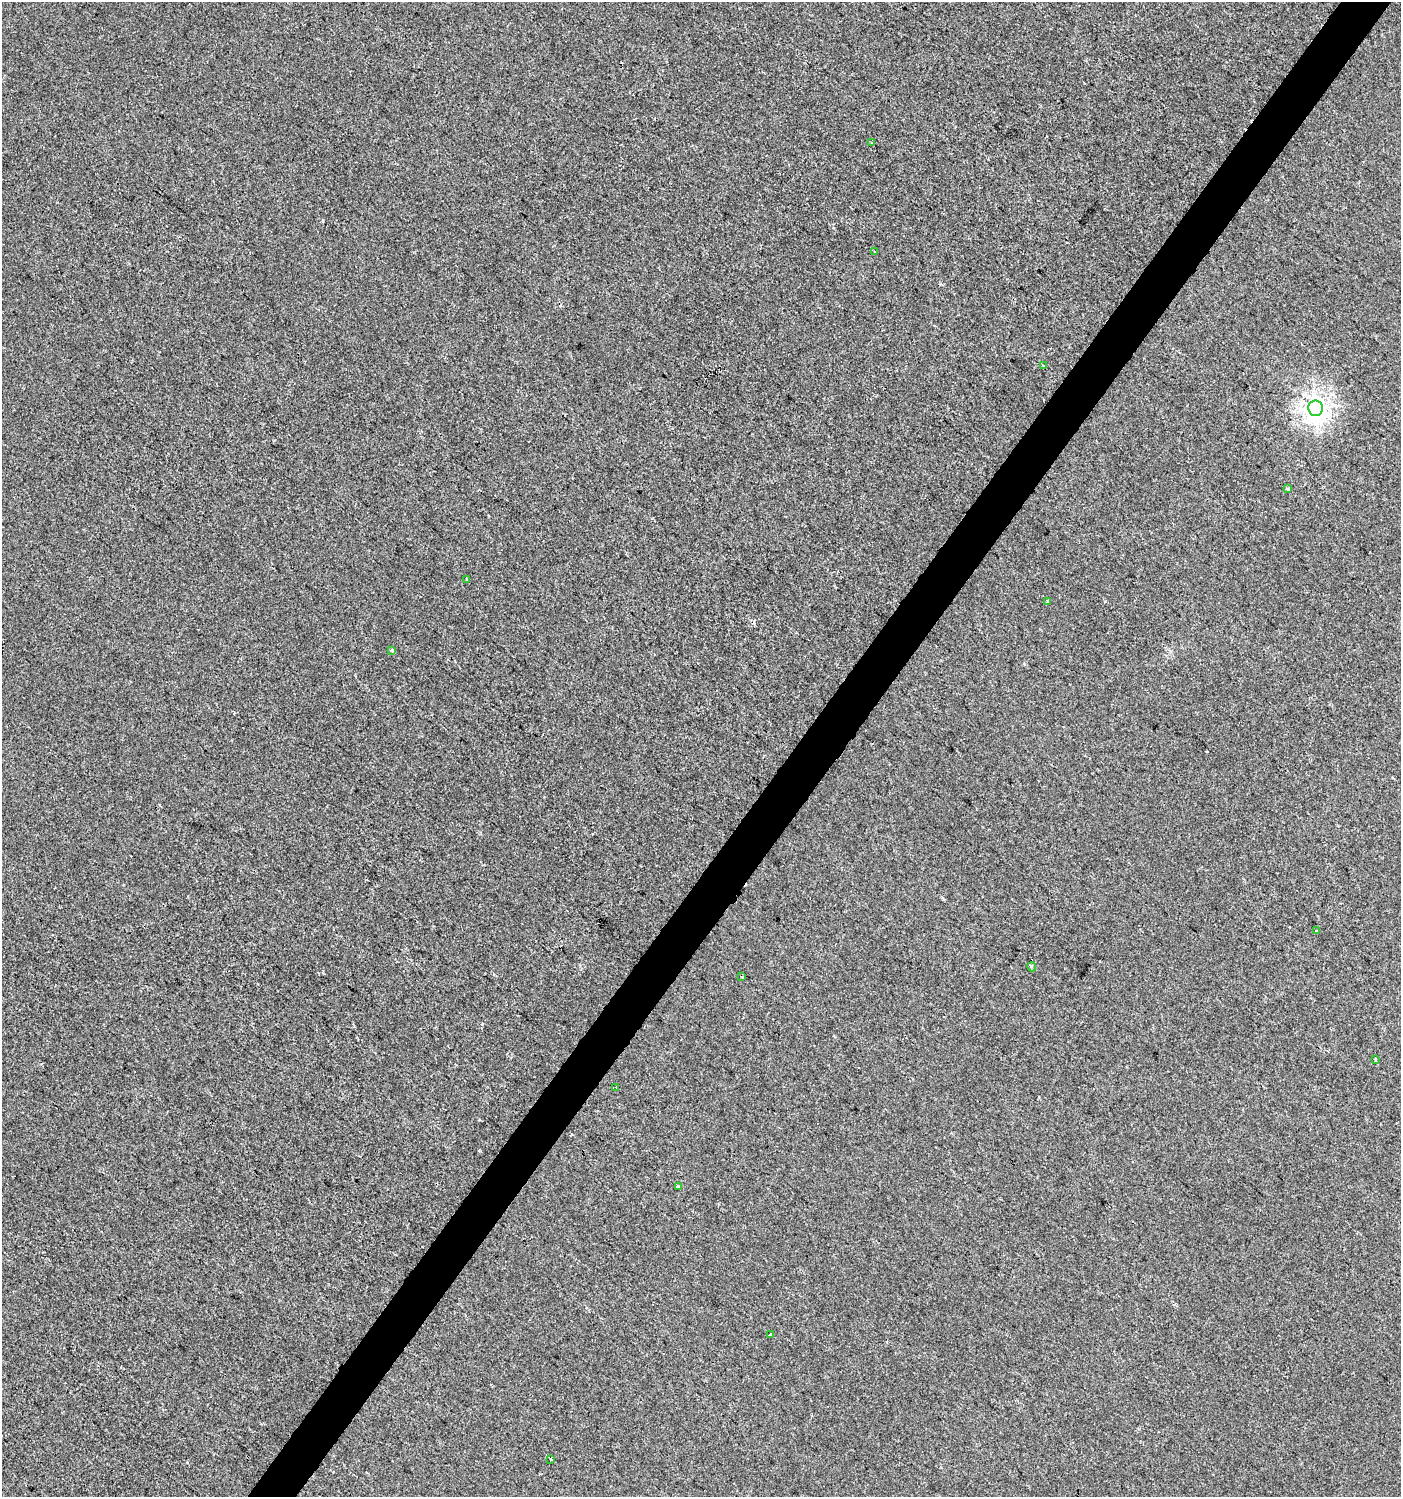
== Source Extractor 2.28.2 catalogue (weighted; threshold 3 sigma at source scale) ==
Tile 10 of 4 x 4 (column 2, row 3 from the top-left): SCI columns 1643-3041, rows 1495-2989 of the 6017 x 5983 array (HDU 1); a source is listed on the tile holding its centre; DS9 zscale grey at full resolution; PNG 1403 x 1499 px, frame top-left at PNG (2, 2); each listed source drawn as its Kron ellipse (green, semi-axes under 4 px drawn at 4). Shown black and unused: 4% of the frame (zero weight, under 2 of 3 exposures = <1% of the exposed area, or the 3 px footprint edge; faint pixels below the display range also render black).
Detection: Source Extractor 2.28.2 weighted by HDU 2 'WHT'; one run over the whole footprint, this tile lists its part. Background 3.98e-04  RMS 0.0042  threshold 0.0188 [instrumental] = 3 sigma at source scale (4.5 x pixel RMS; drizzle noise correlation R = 1.50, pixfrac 1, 0.0396/0.0396 arcsec/px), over >= 5 px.
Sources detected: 19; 3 cosmic-ray / hot-pixel residue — neither listed nor drawn; the other 16 listed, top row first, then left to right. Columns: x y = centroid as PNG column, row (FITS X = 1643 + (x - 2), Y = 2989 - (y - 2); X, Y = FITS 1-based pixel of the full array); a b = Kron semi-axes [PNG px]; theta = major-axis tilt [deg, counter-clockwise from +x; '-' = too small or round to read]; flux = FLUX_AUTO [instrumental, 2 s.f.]
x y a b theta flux
872 143 3 3 - 1.4
874 252 3 2 - 0.51
1043 366 3 3 - 0.56
1316 408 8 7 - 230
1287 489 3 3 - 1.6
467 579 3 3 - 0.65
1048 601 3 3 - 0.48
392 650 3 3 - 2.9
1316 931 2 2 - 0.39
1032 967 4 4 - 0.8
742 977 4 2 - 0.35
1375 1060 3 2 - 0.64
616 1088 4 2 - 0.78
678 1187 3 3 - 0.56
770 1334 3 3 - 0.71
551 1459 3 3 - 0.78
Unlisted compact peaks at least as high as the median listed source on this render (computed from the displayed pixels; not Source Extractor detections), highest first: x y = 1105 601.